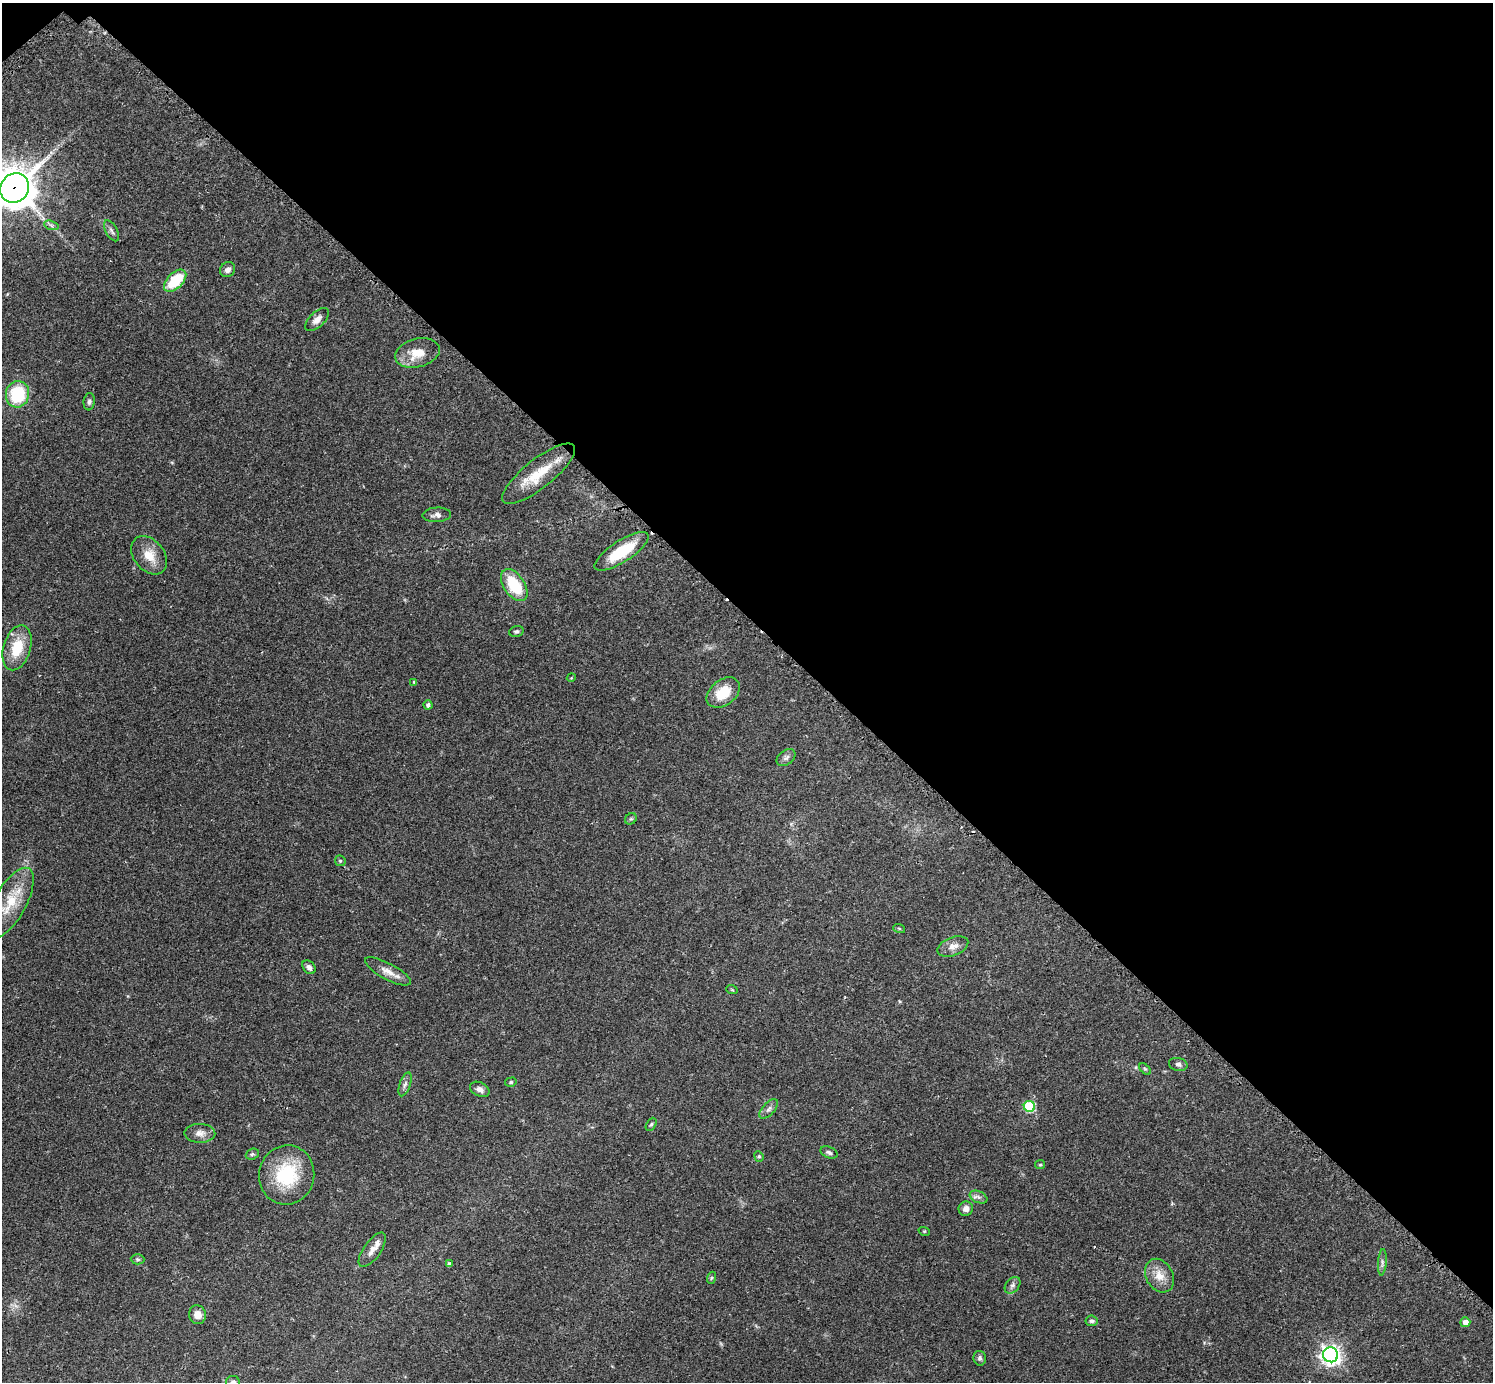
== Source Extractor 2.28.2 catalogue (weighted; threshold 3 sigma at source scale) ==
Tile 3 of 4 x 4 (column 3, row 1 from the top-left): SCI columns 3010-4500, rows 4327-5706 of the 6041 x 6040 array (HDU 1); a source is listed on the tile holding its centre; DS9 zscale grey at full resolution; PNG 1495 x 1384 px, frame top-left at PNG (2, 3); each listed source drawn as its Kron ellipse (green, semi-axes under 4 px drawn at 4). Shown black and unused: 45% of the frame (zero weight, under 2 of 3 exposures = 2% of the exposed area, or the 3 px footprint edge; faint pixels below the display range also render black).
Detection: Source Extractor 2.28.2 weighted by HDU 2 'WHT'; one run over the whole footprint, this tile lists its part. Background 0.079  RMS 0.0056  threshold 0.0251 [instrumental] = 3 sigma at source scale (4.5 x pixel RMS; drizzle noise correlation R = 1.50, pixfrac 1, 0.05/0.05 arcsec/px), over >= 5 px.
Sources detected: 60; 1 inside a brighter listed object's ellipse — not listed separately; the other 59 listed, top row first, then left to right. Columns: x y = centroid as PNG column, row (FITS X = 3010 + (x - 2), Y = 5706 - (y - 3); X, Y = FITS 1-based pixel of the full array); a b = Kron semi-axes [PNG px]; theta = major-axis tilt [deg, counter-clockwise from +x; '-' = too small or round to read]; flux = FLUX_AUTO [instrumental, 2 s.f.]
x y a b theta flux
15 188 15 14 - 1500
51 225 7 4 -19 1.2
111 231 11 5 -61 1.8
228 270 8 7 - 2.4
175 281 14 7 44 20
317 319 14 7 44 3.4
417 353 22 14 14 11
17 394 13 11 77 28
89 402 9 5 84 1.5
539 474 45 14 38 18
437 515 14 7 3 2.5
622 551 31 10 33 21
149 555 21 15 -50 9.3
514 585 18 10 -56 22
516 631 7 5 18 1.1
17 648 23 13 73 16
571 678 4 3 - 0.48
414 682 4 4 - 0.76
723 693 19 12 38 14
428 705 4 4 - 1.6
786 758 10 7 38 2
631 819 6 5 - 0.85
340 861 6 5 - 0.84
10 903 39 16 61 18
899 928 6 3 -19 0.51
953 946 16 9 20 4.2
309 967 8 5 -49 2.2
388 971 25 8 -28 5.6
732 990 6 3 -19 0.5
1178 1064 9 6 -12 1.8
1145 1069 7 4 -44 0.81
511 1082 6 4 15 0.85
405 1084 12 5 70 2
480 1089 10 7 -27 2.7
1029 1106 5 5 - 38
769 1109 12 6 47 2
651 1124 7 4 62 0.92
200 1133 15 9 -1 3.9
829 1152 9 5 -22 1.4
252 1154 7 5 22 1
759 1156 5 4 - 0.75
1040 1165 5 4 - 0.65
287 1175 30 27 78 33
979 1197 9 5 -24 1.8
966 1209 7 7 - 2.7
924 1231 6 3 -18 0.54
372 1250 20 8 55 4.1
138 1259 7 5 -2 1
1382 1262 13 3 85 1.5
449 1264 4 4 - 1.3
1159 1276 18 13 -60 7.2
711 1278 6 4 70 0.7
1013 1285 9 6 50 1.9
197 1315 9 8 - 4.1
1092 1321 6 5 - 1.4
1465 1322 5 5 - 3.8
1331 1355 7 7 - 290
980 1358 7 6 - 1.6
233 1382 6 6 - 2
Overlapping masked pixels (flux is a lower limit): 1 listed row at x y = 15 188
Isophote crosses this tile's border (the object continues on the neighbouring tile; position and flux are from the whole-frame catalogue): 2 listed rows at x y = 15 188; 233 1382